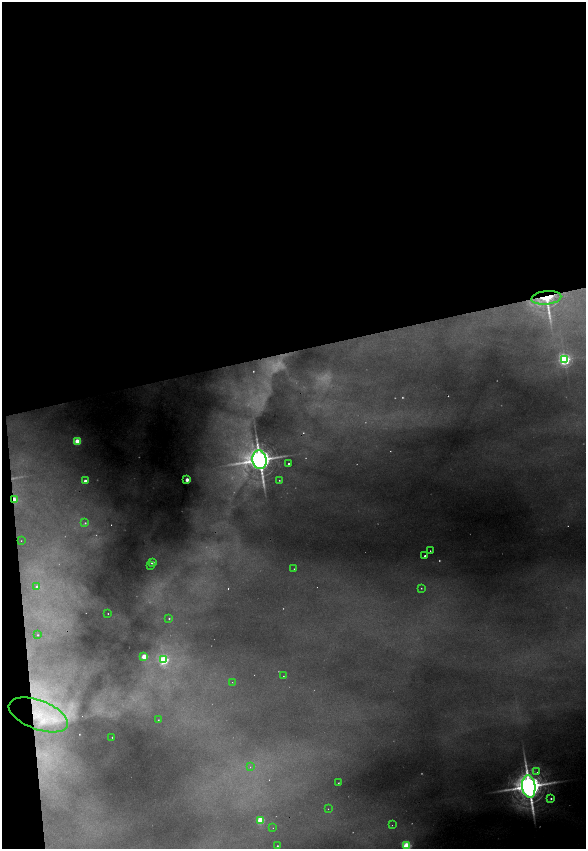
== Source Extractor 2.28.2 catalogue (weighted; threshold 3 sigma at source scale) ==
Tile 1 of 4 x 4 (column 1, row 1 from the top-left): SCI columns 329-1496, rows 5081-6773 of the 5212 x 6773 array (HDU 1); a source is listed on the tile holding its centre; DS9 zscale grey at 2 x 2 block average (1 PNG px = mean of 2 x 2 image px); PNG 588 x 851 px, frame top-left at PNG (2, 2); each listed source drawn as its Kron ellipse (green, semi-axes under 4 px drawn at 4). Shown black and unused: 43% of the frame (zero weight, under 2 of 4 exposures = <1% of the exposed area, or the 3 px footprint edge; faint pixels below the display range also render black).
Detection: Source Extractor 2.28.2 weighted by HDU 2 'WHT'; one run over the whole footprint, this tile lists its part. Background 0.48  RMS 0.025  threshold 0.111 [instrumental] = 3 sigma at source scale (4.5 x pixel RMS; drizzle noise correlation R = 1.50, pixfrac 1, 0.05/0.05 arcsec/px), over >= 5 px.
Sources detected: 56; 11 too faint to see at this stretch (2 x 2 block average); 4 cosmic-ray / hot-pixel residue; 1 long thin detection or spike segment (spike, bleed or trail) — neither listed nor drawn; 1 inside a brighter listed object's ellipse — not listed separately; the other 39 listed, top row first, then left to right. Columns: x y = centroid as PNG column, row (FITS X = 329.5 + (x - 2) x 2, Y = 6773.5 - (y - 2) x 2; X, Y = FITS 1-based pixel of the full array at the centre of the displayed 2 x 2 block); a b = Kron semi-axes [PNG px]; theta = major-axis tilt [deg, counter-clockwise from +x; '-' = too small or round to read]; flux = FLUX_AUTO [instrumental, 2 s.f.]
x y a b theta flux
546 298 15 7 6 130
564 359 3 3 - 1200
77 441 3 3 - 200
259 460 9 7 -80 10000
289 464 2 2 - 10
187 480 2 2 - 76
279 480 2 2 - 3.8
85 481 2 2 - 29
14 500 3 2 - 100
85 523 3 3 - 7
21 541 2 2 - 2.7
430 551 2 2 - 5.6
425 556 2 2 - 7.4
152 562 3 2 - 42
150 566 2 2 - 3.1
294 569 2 2 - 4.3
37 587 3 3 - 28
421 588 2 2 - 3
108 614 2 2 - 3.3
169 618 3 3 - 5.1
38 635 2 2 - 4
144 657 3 3 - 190
163 660 3 3 - 670
283 676 2 2 - 2.7
232 682 2 2 - 2.3
38 715 31 14 -21 380
158 720 2 2 - 3.9
112 737 2 2 - 3.1
250 767 3 2 - 3.1
537 772 2 2 - 5.5
338 783 2 2 - 2.8
529 787 11 6 -83 13000
551 798 3 3 - 9.3
328 809 2 2 - 1.8
260 820 3 3 - 270
392 825 2 2 - 2.6
273 828 2 2 - 2
277 846 2 2 - 4.9
406 846 3 3 - 490
Overlapping masked pixels (flux is a lower limit): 3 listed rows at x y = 546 298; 14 500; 38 715
Isophote crosses this tile's border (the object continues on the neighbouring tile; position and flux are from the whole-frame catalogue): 1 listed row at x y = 406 846
Diffuse or blended objects may show on this block-average render without a row.